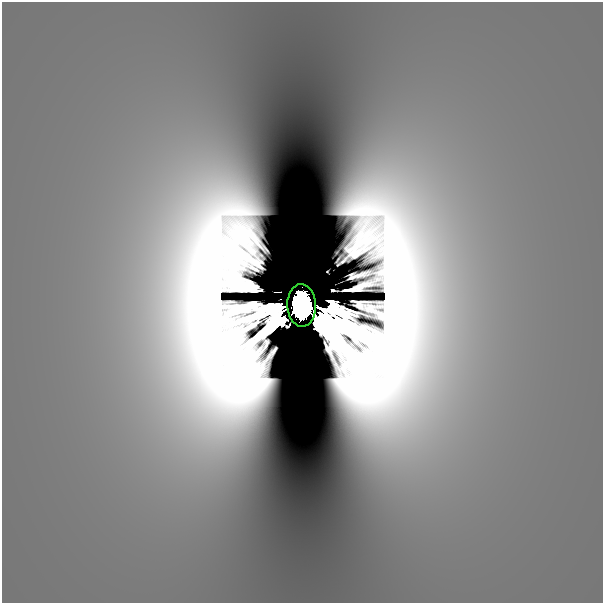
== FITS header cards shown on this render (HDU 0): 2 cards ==
NAXIS1  =                  601
NAXIS2  =                  601

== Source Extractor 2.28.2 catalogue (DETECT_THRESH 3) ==
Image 601 x 601 px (HDU 0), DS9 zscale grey, 1 PNG px = 1 image px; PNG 605 x 605 px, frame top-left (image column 1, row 601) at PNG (2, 2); each listed source drawn as its Kron ellipse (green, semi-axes under 4 px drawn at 4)
Background 3.04e-10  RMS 1.5e-10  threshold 4.50e-10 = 3 sigma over >= 5 px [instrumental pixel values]
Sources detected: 5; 4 with non-positive FLUX_AUTO (blend fragments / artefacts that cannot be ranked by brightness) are neither listed nor drawn; the other 1 listed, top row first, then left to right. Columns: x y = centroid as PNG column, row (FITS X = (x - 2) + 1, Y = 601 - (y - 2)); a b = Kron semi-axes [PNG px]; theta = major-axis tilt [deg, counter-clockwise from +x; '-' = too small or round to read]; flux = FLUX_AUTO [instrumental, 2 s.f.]
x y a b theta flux
302 305 21 14 -88 16
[4 non-positive-flux detections neither listed nor drawn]